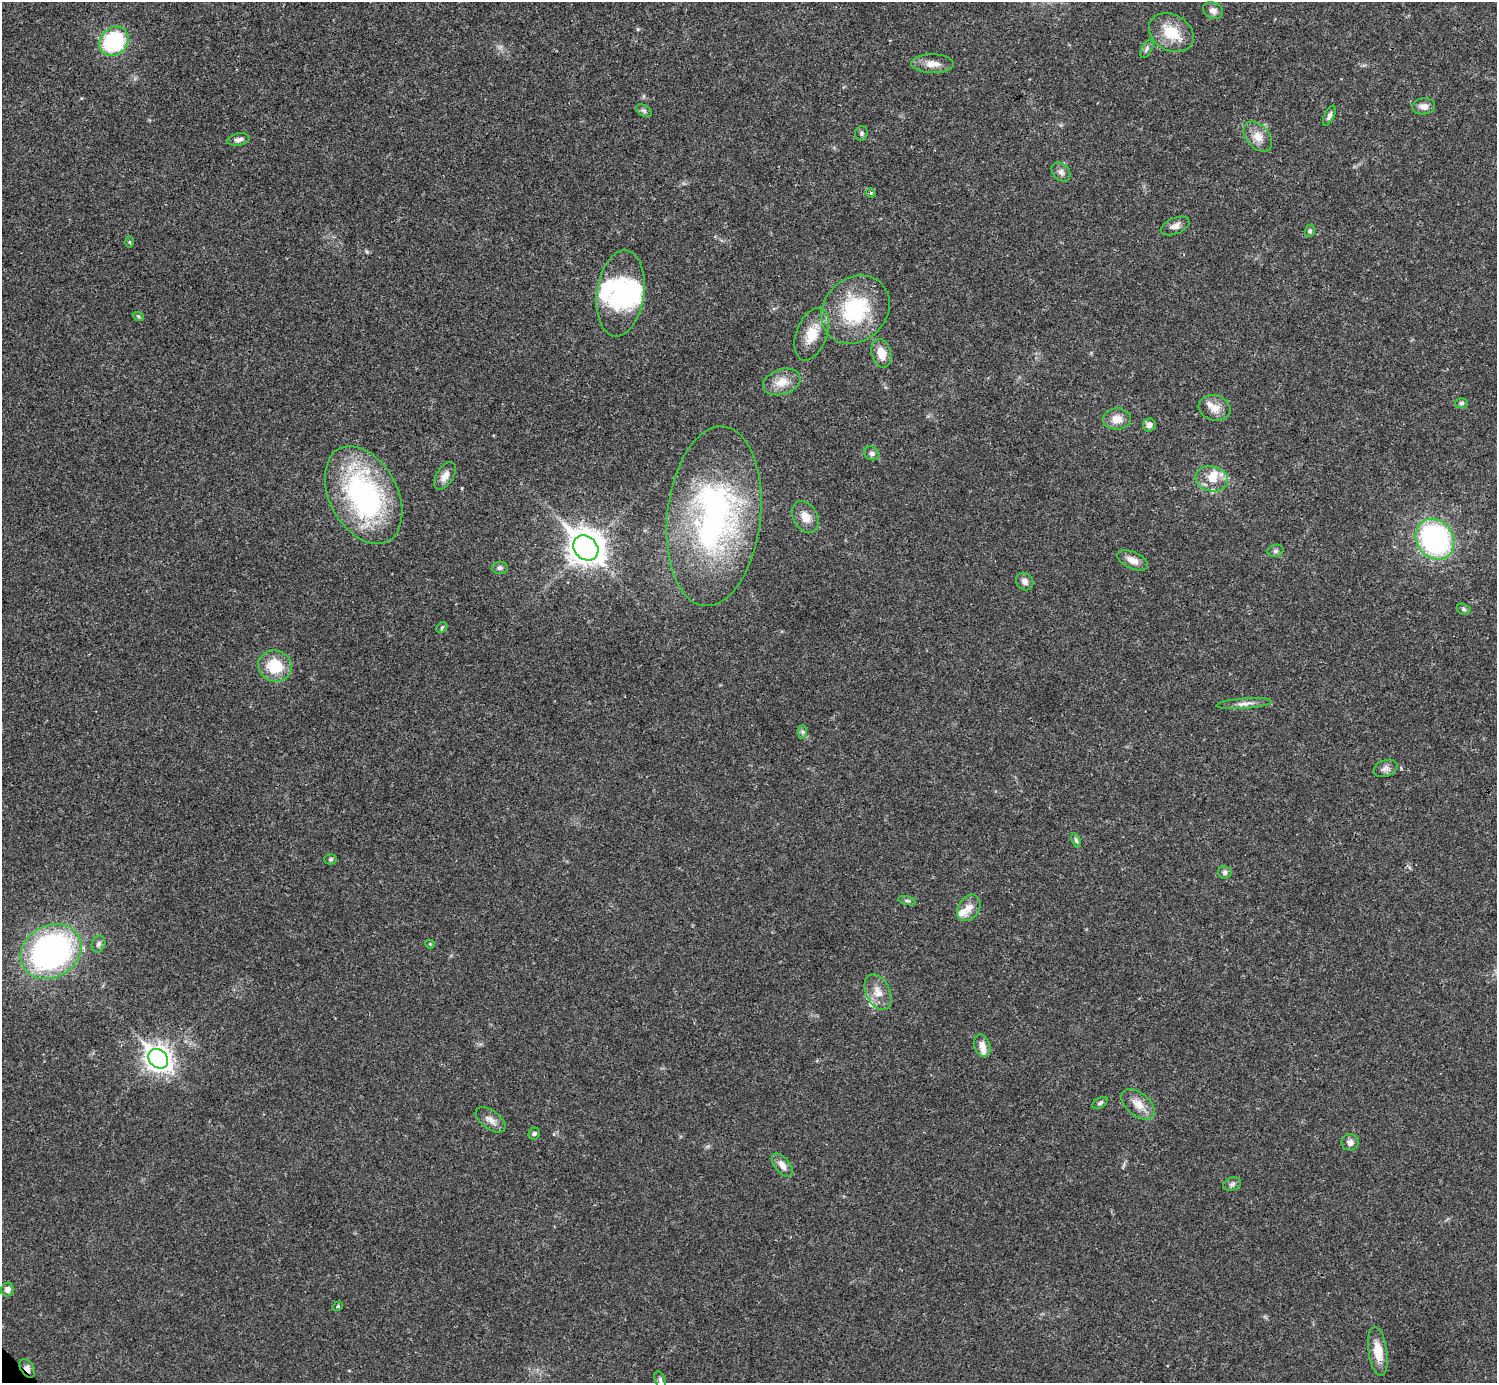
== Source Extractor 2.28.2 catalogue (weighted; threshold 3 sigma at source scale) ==
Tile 10 of 4 x 4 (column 2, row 3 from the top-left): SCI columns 1495-2989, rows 1539-2919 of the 5981 x 5981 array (HDU 1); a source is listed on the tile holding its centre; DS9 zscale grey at full resolution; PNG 1499 x 1385 px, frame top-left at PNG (2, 2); each listed source drawn as its Kron ellipse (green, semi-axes under 4 px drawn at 4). Shown black and unused: <1% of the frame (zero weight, under 3 of 4 exposures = <1% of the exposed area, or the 3 px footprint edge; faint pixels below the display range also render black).
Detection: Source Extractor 2.28.2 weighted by HDU 2 'WHT'; one run over the whole footprint, this tile lists its part. Background 0.0207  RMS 0.0023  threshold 0.0101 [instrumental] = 3 sigma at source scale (4.5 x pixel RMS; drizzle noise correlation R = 1.50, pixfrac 1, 0.05/0.05 arcsec/px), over >= 5 px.
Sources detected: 73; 2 inside a brighter object's white glare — neither listed nor drawn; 4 inside a brighter listed object's ellipse — not listed separately; the other 67 listed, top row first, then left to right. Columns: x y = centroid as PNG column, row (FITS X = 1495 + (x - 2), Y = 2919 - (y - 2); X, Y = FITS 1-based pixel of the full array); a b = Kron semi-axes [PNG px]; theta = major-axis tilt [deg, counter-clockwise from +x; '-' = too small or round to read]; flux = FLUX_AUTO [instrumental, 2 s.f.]
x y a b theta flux
1213 11 10 8 -27 1.1
1171 33 23 18 -29 6.3
114 41 16 13 46 20
1147 49 10 5 59 0.58
932 64 21 9 -1 2.3
1424 106 11 8 4 1.3
644 111 8 5 -30 0.56
1329 116 11 5 65 0.74
861 133 7 6 - 0.51
1258 137 17 11 -48 2.4
239 140 11 6 9 0.93
1061 172 11 8 -45 0.99
871 193 5 4 - 0.3
1175 226 15 8 22 1.3
1310 231 6 5 - 0.39
129 242 6 4 -89 0.24
620 293 43 23 82 18
855 310 37 31 45 19
138 316 6 3 -19 0.31
812 334 27 15 69 5
881 353 15 9 -75 3.2
782 382 19 12 18 3.2
1461 403 6 5 - 0.45
1215 408 16 12 -16 2.4
1117 419 14 10 3 2.4
1149 425 6 6 - 1
872 453 8 6 -27 0.65
445 476 15 8 58 1.8
1212 479 16 12 -11 3.4
364 495 52 34 -62 45
714 516 90 46 84 64
805 517 17 12 -60 2.6
1435 539 21 18 -55 44
586 548 14 11 -43 360
1275 551 8 6 16 0.58
1132 560 16 8 -25 1.9
500 568 8 6 4 0.55
1025 581 9 8 - 1
1463 609 7 5 -17 0.43
442 627 6 4 44 0.33
275 666 17 15 -19 7.7
1244 704 28 5 4 1.4
803 732 7 4 90 0.45
1386 768 12 8 20 1.1
1076 840 7 4 -69 0.46
330 859 6 5 - 0.36
1225 872 7 6 - 0.6
907 901 9 3 -13 0.41
969 908 14 10 56 2.1
98 944 9 6 67 0.75
430 944 4 4 - 0.2
51 952 32 26 30 71
878 992 19 12 -65 2.8
982 1045 11 8 -72 1.6
158 1059 11 8 -45 190
1100 1103 8 5 29 0.54
1138 1104 19 11 -40 2.7
490 1120 17 9 -37 1.7
534 1134 6 5 - 0.45
1350 1142 8 8 - 1.1
782 1165 13 7 -50 1.6
1232 1184 9 6 19 0.67
7 1290 7 6 - 1.2
338 1306 6 3 32 0.29
1378 1352 25 9 -82 3.8
27 1368 10 6 -56 1.1
660 1380 9 5 -67 0.54
Overlapping masked pixels (flux is a lower limit): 2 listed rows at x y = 1378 1352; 27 1368